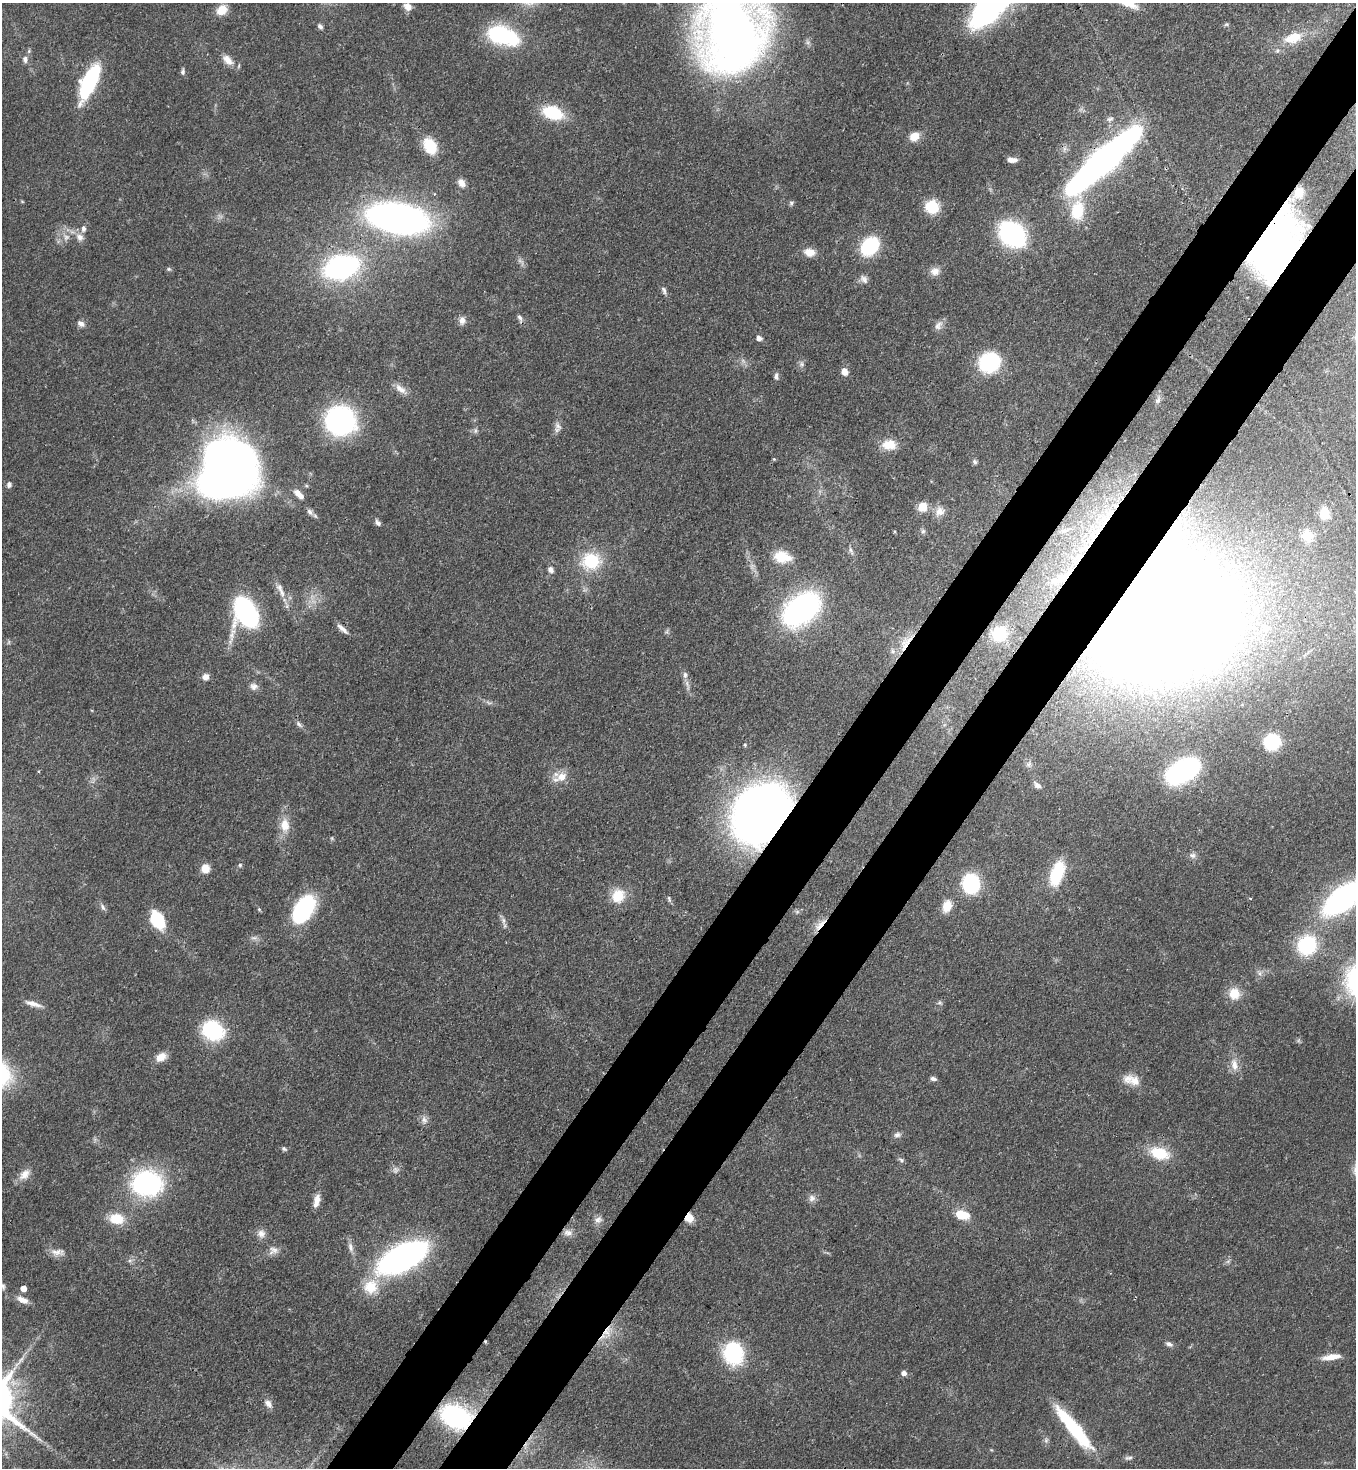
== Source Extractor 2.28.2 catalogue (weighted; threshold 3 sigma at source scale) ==
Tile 10 of 4 x 4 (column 2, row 3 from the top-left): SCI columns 1584-2937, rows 1529-2994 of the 6007 x 5986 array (HDU 1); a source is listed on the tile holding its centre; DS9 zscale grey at full resolution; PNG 1358 x 1470 px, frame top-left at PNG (2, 3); no overlay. Shown black and unused: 9% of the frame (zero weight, under 3 of 4 exposures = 7% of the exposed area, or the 3 px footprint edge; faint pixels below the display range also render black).
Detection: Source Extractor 2.28.2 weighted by HDU 2 'WHT'; one run over the whole footprint, this tile lists its part. Background 0.0969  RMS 0.004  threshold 0.0181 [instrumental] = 3 sigma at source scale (4.5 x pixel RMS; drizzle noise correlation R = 1.50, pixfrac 1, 0.05/0.05 arcsec/px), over >= 5 px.
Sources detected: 155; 3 too faint to see at this stretch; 1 inside a brighter object's white glare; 1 cosmic-ray / hot-pixel residue — not listed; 3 inside a brighter listed object's ellipse — not listed separately; the other 147 listed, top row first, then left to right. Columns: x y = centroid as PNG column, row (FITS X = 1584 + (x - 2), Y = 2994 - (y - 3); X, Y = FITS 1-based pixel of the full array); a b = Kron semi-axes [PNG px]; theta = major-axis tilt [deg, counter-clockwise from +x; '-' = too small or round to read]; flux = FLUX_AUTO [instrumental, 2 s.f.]
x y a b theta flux
994 4 69 28 43 73
408 7 10 8 -45 2.7
222 10 12 10 38 5.8
1226 24 7 4 1 0.63
320 26 7 5 -50 1.2
732 32 71 59 78 320
501 35 30 16 -19 42
1293 38 23 12 18 7.9
25 59 9 7 -82 1.6
227 60 17 9 -44 3.9
183 72 7 5 85 0.97
89 82 33 11 65 44
553 113 23 14 -19 17
1110 119 9 6 16 1.3
914 137 10 8 23 5.4
430 146 15 11 -61 14
1012 160 10 5 -6 2.5
1103 161 59 11 42 400
461 183 11 8 -53 3
1299 192 13 11 71 4.7
22 201 6 3 -19 0.38
791 203 6 6 - 0.8
932 207 14 13 - 11
1077 211 21 14 83 15
398 218 39 19 -10 250
83 229 10 7 84 1.7
1012 234 17 12 -43 110
66 237 9 7 55 2.2
80 237 11 9 -37 2.7
1273 241 45 31 74 260
870 246 16 12 50 29
809 252 13 10 -11 4.3
341 267 18 11 18 150
169 269 5 5 - 0.63
935 271 12 10 3 3
864 279 12 8 -52 1.9
664 290 11 5 -70 1.2
520 317 8 6 -46 1.2
462 320 10 8 87 2.3
81 324 10 6 -33 1.7
938 325 14 8 54 2.2
759 338 6 6 - 1.7
989 362 19 17 27 34
801 364 6 6 - 1.1
844 372 9 7 -65 2.7
776 376 9 5 -87 1.3
401 389 19 8 -38 3.4
1158 400 9 5 62 0.99
340 420 25 24 - 78
558 426 12 7 -52 1.9
475 431 8 4 90 0.81
889 445 17 12 -1 6.5
774 459 5 4 - 0.41
233 460 39 27 -21 270
975 462 7 5 -34 0.84
9 484 7 6 - 1.3
299 494 14 6 -43 3.4
922 507 5 5 - 16
940 511 14 12 39 3.5
310 512 10 6 -57 1.6
1325 513 16 12 -78 7.3
1104 520 59 12 58 26
378 523 7 6 - 1.4
923 531 6 6 - 0.83
1307 536 16 14 -56 7
782 557 21 13 -9 9.2
591 561 24 21 1 18
551 570 8 6 -54 1.7
1065 577 22 8 48 5.9
282 593 12 6 -68 2.2
801 609 31 20 40 100
246 612 22 14 -61 88
1164 620 91 72 31 1500
1265 628 11 10 - 3.8
342 629 17 5 -41 2.2
999 634 15 14 - 14
908 641 31 6 54 6.4
893 651 7 6 - 1.2
685 675 9 6 84 1.4
205 677 8 8 - 2.3
254 686 10 9 - 2
299 724 11 5 -45 1.3
1272 742 10 9 - 41
745 745 5 4 - 0.54
1183 771 20 11 31 130
562 777 17 12 34 5.1
1037 785 9 6 -40 1.9
760 814 51 41 49 330
285 825 17 11 -86 6.2
1193 856 9 7 -38 1.4
240 865 6 4 48 0.64
205 868 10 9 - 4.5
1057 873 26 12 71 17
971 884 11 9 -77 54
618 896 18 16 59 8.9
1343 898 30 13 38 130
947 906 15 10 69 5.1
103 907 11 5 -57 1.2
259 909 5 4 - 0.49
303 910 29 17 57 40
157 920 11 7 -63 32
503 920 10 5 -90 1.4
820 924 21 6 46 4
254 938 7 4 18 0.98
1307 945 19 17 52 28
1259 973 7 4 -90 1
1234 994 14 13 - 6.5
940 1003 7 5 -10 0.74
33 1004 22 6 -17 2.9
213 1030 14 11 -32 57
161 1057 13 9 35 4.1
1234 1065 19 9 -79 4.2
933 1079 8 5 -16 1.2
1134 1081 18 14 -22 4.9
424 1120 12 7 -71 2
897 1135 10 7 21 1.5
284 1149 7 5 -28 0.87
1160 1153 24 14 -18 13
901 1160 8 5 -23 0.9
24 1174 17 10 44 3.7
147 1183 24 19 -4 74
812 1198 10 9 - 2
317 1200 16 7 75 3.7
962 1215 15 9 -7 8
689 1218 9 8 - 5.3
116 1219 18 12 -7 8.9
598 1220 11 8 39 1.9
568 1233 13 8 -8 2.2
261 1234 12 10 -73 2.6
350 1247 14 7 -75 2.2
274 1250 14 8 -34 2.3
58 1252 20 8 -3 3
402 1257 32 15 28 200
2 1286 9 6 -52 1.3
371 1287 21 19 58 10
23 1288 5 4 - 3.5
22 1300 15 7 -25 3.3
607 1331 18 11 78 6.1
1169 1344 9 6 -24 1.5
733 1353 27 23 -78 28
1332 1357 21 6 8 5.2
904 1373 5 5 - 2.2
268 1404 12 8 -51 2.3
456 1417 30 21 -22 48
1074 1428 54 11 -51 32
1046 1440 8 6 70 1.1
1128 1458 11 5 5 1.1
Overlapping masked pixels (flux is a lower limit): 13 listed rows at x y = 732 32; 1103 161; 1299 192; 1273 241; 1104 520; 1065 577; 1164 620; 908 641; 760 814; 820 924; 689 1218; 607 1331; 456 1417
Isophote crosses this tile's border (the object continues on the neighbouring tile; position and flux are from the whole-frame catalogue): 4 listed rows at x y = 994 4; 732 32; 1343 898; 2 1286